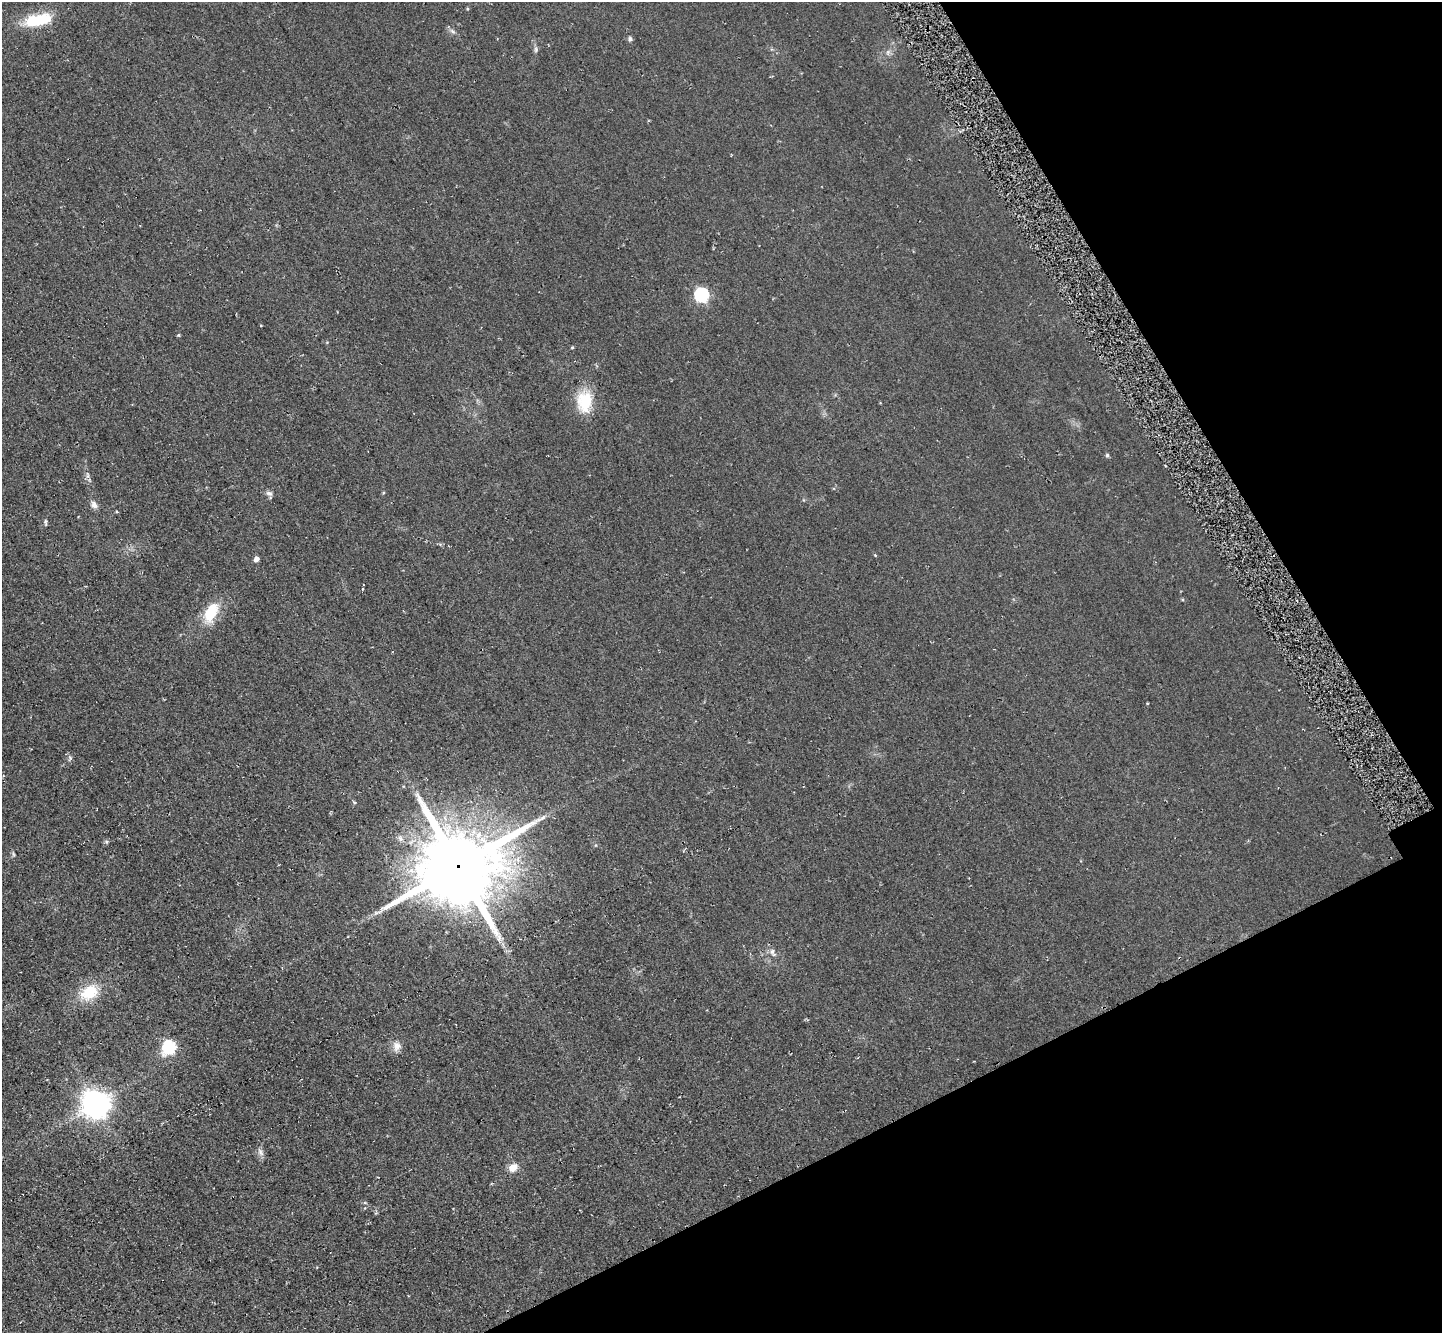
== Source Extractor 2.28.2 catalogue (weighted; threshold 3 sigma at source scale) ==
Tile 12 of 4 x 4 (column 4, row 3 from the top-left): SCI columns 4383-5822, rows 1649-2979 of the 5844 x 5824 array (HDU 1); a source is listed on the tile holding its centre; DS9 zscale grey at full resolution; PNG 1444 x 1335 px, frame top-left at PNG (2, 2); no overlay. Shown black and unused: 23% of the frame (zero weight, under 2 of 3 exposures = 3% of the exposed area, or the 3 px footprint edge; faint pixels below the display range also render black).
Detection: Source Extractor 2.28.2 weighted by HDU 2 'WHT'; one run over the whole footprint, this tile lists its part. Background 0.0372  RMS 0.013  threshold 0.0565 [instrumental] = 3 sigma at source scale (4.5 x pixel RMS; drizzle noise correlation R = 1.50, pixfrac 1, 0.05/0.05 arcsec/px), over >= 5 px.
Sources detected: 29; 1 inside a brighter object's white glare — not listed; the other 28 listed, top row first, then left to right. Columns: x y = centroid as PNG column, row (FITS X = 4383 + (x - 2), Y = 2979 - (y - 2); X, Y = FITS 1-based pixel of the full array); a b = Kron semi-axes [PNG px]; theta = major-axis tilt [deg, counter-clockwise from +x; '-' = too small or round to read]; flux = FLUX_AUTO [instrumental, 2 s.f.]
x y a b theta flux
467 9 5 3 - 1.2
38 20 35 13 12 48
452 31 9 4 -36 3.3
630 39 6 5 - 2.7
536 49 9 4 90 2.6
888 52 7 4 72 2.4
701 295 6 6 - 190
572 347 4 4 - 1.3
584 402 28 19 88 40
1107 455 5 5 - 1.8
87 475 7 4 -72 2.4
269 493 9 6 -9 3.6
94 505 11 7 -61 5.3
117 512 5 3 - 1.1
45 522 10 3 -89 1.9
256 559 4 4 - 7.2
211 613 27 14 66 34
70 758 8 3 66 2.1
354 802 5 3 - 1.3
13 854 6 4 -71 1.7
458 866 26 23 21 13000
773 952 13 7 -65 5.4
89 992 19 14 33 40
397 1046 14 11 82 8.4
169 1047 7 6 - 150
98 1104 9 7 85 980
260 1152 12 5 -56 4.3
513 1167 11 9 33 11
Overlapping masked pixels (flux is a lower limit): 1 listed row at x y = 458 866
Unlisted compact peaks at least as high as the median listed source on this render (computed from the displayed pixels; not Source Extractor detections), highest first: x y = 178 335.